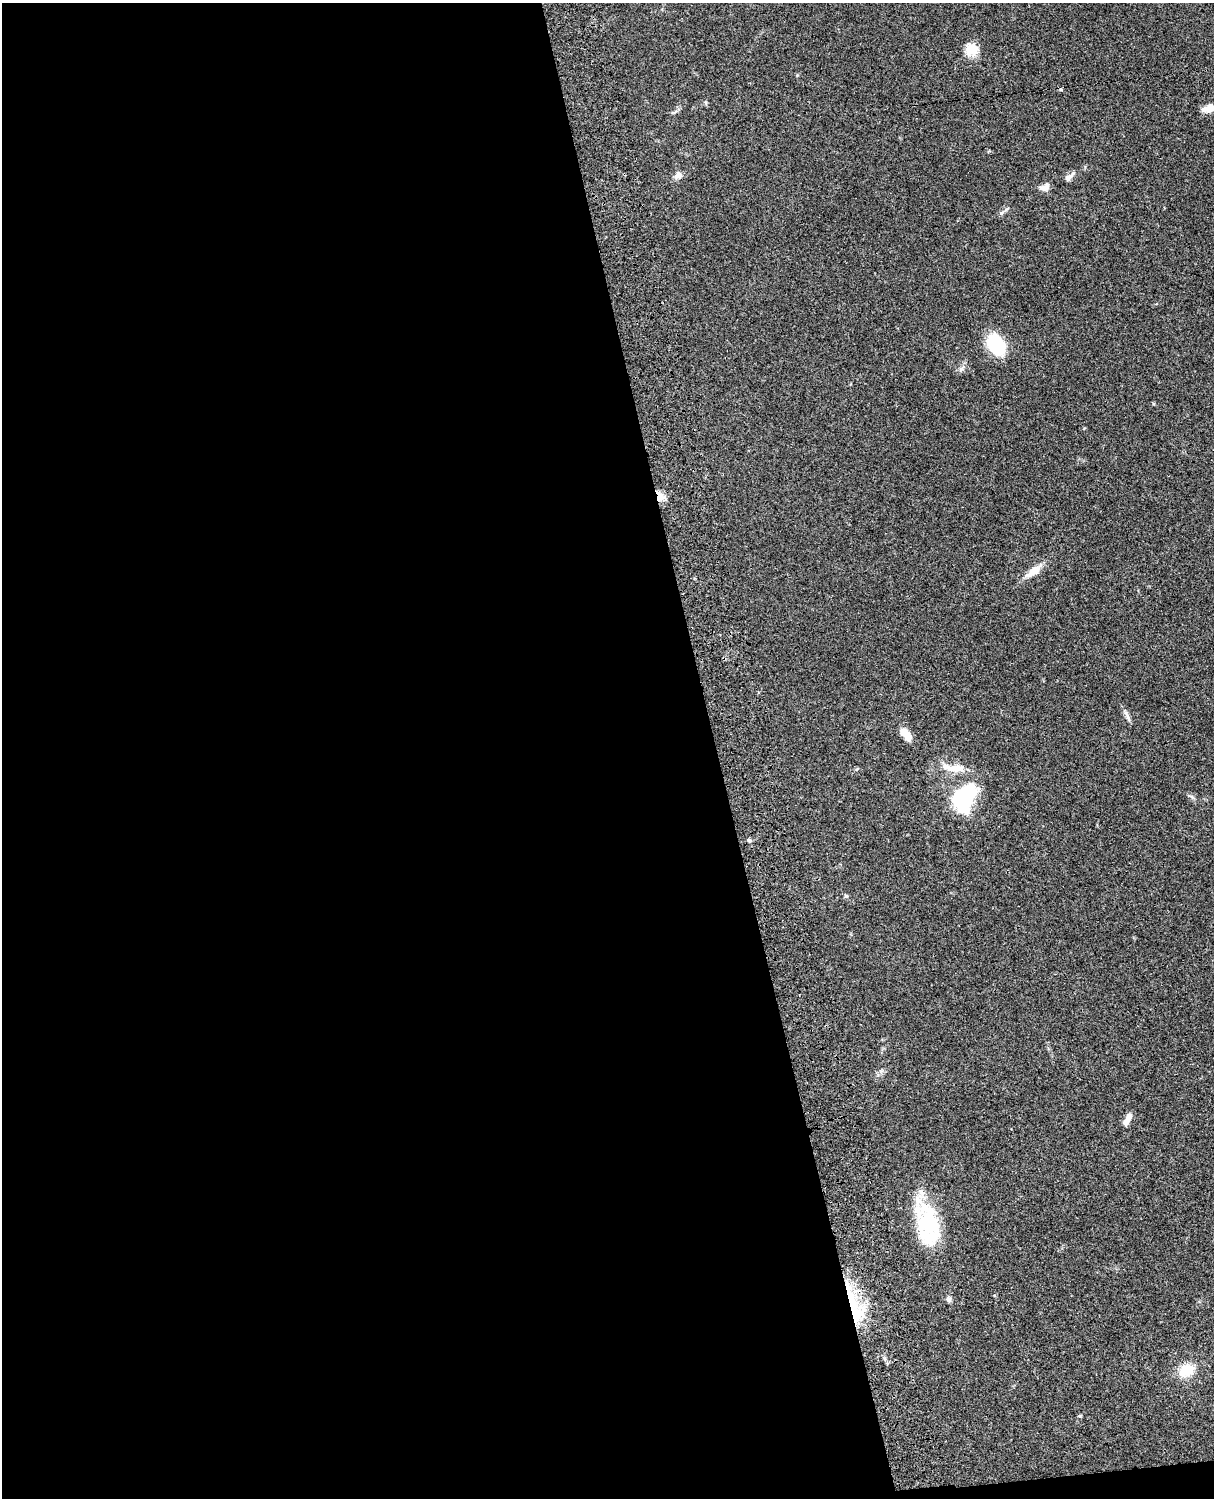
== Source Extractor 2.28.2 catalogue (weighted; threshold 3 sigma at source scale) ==
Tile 9 of 4 x 3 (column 1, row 3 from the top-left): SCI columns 122-1333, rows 278-1773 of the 5089 x 4929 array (HDU 1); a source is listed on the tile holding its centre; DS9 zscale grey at full resolution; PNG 1216 x 1500 px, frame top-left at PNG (2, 3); no overlay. Shown black and unused: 59% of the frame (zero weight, under 3 of 4 exposures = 6% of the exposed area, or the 3 px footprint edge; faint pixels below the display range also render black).
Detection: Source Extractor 2.28.2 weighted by HDU 2 'WHT'; one run over the whole footprint, this tile lists its part. Background 0.0781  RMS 0.006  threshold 0.0269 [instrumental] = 3 sigma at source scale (4.5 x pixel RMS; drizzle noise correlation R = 1.50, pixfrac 1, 0.05/0.05 arcsec/px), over >= 5 px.
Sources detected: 29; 4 inside a brighter listed object's ellipse — not listed separately; the other 25 listed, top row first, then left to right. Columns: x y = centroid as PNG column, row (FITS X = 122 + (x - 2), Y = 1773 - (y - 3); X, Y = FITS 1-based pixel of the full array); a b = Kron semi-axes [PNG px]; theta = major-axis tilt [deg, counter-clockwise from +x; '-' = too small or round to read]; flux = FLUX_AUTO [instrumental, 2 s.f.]
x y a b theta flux
971 49 15 14 - 10
1061 89 5 3 - 0.62
706 103 6 4 -71 0.82
1210 108 13 9 20 5.5
678 175 11 9 33 3.1
1069 177 16 6 41 2.5
1043 188 12 8 -13 2.9
1001 213 6 5 - 1.1
996 344 17 12 -57 45
961 369 8 6 23 1.8
660 497 13 9 -62 5.5
1033 571 20 9 36 8.1
1127 715 21 4 -64 2.4
905 734 17 8 -49 7.4
955 768 26 10 1 10
1192 797 8 4 -31 1.3
963 799 26 19 60 62
749 840 6 4 -64 0.96
846 896 6 5 - 0.97
1129 1117 10 7 59 3.7
928 1223 52 27 -74 48
949 1299 8 6 85 1.7
852 1306 76 14 -74 37
1186 1370 17 13 30 14
1079 1416 5 4 - 0.74
Overlapping masked pixels (flux is a lower limit): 2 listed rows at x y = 660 497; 852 1306
Isophote crosses this tile's border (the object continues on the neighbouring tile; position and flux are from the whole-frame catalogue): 1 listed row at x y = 1210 108